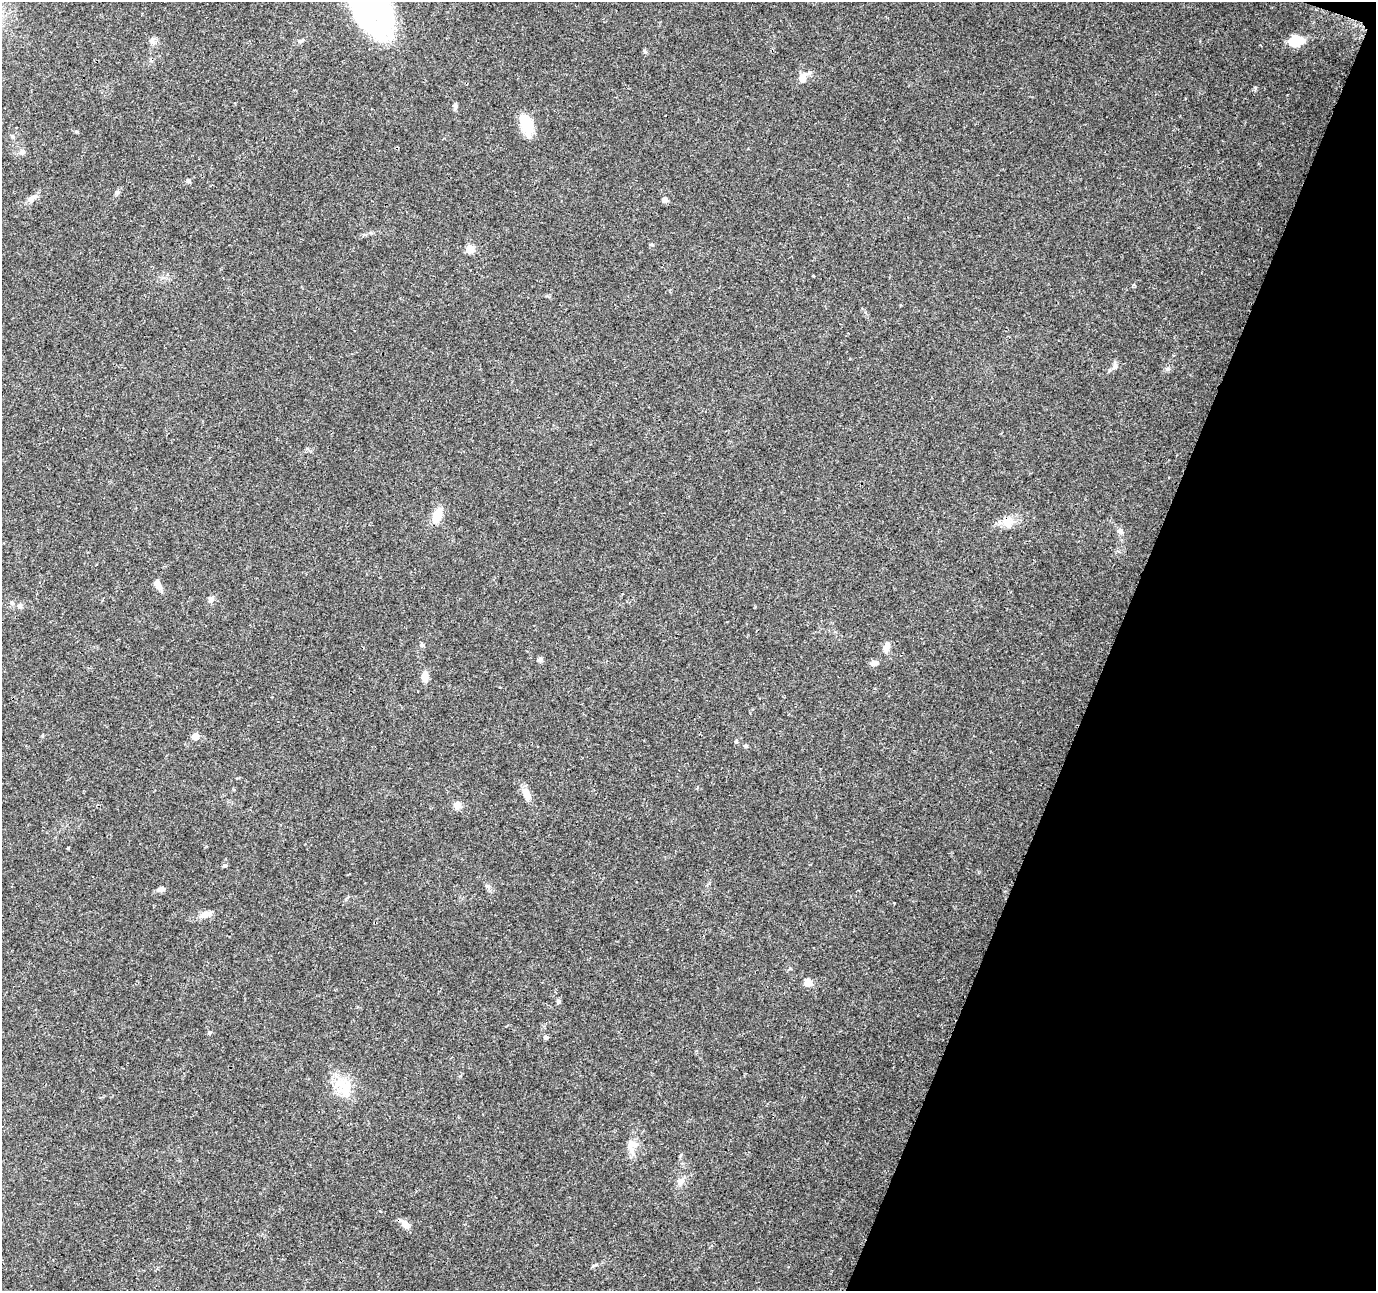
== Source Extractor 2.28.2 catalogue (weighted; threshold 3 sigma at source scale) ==
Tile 8 of 4 x 4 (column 4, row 2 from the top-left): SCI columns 4127-5500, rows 2793-4081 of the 5511 x 5649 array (HDU 1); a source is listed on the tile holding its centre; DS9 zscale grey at full resolution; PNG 1378 x 1293 px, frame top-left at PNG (2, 2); no overlay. Shown black and unused: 19% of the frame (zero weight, under 3 of 4 exposures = <1% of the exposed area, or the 3 px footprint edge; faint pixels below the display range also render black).
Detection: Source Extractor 2.28.2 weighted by HDU 2 'WHT'; one run over the whole footprint, this tile lists its part. Background 0.0373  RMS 0.0036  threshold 0.0161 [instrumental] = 3 sigma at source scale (4.5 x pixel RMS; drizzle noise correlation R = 1.50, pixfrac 1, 0.0396/0.0396 arcsec/px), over >= 5 px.
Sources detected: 48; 2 inside a brighter object's white glare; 1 cosmic-ray / hot-pixel residue — not listed; the other 45 listed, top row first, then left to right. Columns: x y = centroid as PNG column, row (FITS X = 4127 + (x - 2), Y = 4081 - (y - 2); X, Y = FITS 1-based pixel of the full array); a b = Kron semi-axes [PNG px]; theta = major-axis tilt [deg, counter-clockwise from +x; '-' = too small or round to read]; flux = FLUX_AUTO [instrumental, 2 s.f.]
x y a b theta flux
370 4 65 32 -59 120
152 41 8 5 -46 1.1
1293 43 11 10 - 4.9
645 51 6 5 - 0.58
803 77 14 9 67 3.1
455 106 7 5 -45 0.71
526 125 28 12 -70 8.1
12 136 6 5 - 0.57
22 152 9 7 26 1.2
188 181 7 5 -16 0.62
117 192 6 6 - 0.71
32 198 16 7 33 1.9
665 200 5 5 - 2.6
651 244 5 3 - 0.41
470 249 5 5 - 11
1115 366 8 6 74 1.1
1168 369 7 5 -11 0.76
437 515 17 9 69 6.3
1007 522 17 13 -51 4.1
1120 531 10 7 -49 1.3
157 583 11 7 -72 2.6
211 599 11 7 49 1.3
20 606 8 7 - 1.2
422 645 6 5 - 0.71
886 647 15 8 75 2.3
540 660 6 6 - 0.96
875 663 9 7 21 1.6
425 677 13 8 -87 2.7
195 736 5 5 - 6.5
736 741 5 5 - 0.45
746 746 4 4 - 0.72
526 794 15 9 -64 3.3
457 805 8 7 - 2.7
68 848 3 2 - 0.31
225 865 5 5 - 0.61
161 889 9 5 12 1.5
205 914 12 7 15 3.2
808 983 5 5 - 10
558 1002 6 5 - 0.74
209 1032 7 4 9 0.47
546 1037 6 5 - 0.76
344 1086 24 20 -11 9.7
632 1144 16 10 -10 2.9
681 1181 12 8 55 2.1
405 1224 13 8 -43 2.4
Isophote crosses this tile's border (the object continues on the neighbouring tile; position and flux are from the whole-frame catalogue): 1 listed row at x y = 370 4
Unlisted compact peaks at least as high as the median listed source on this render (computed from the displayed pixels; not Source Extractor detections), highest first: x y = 1255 87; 813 276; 77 132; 894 903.